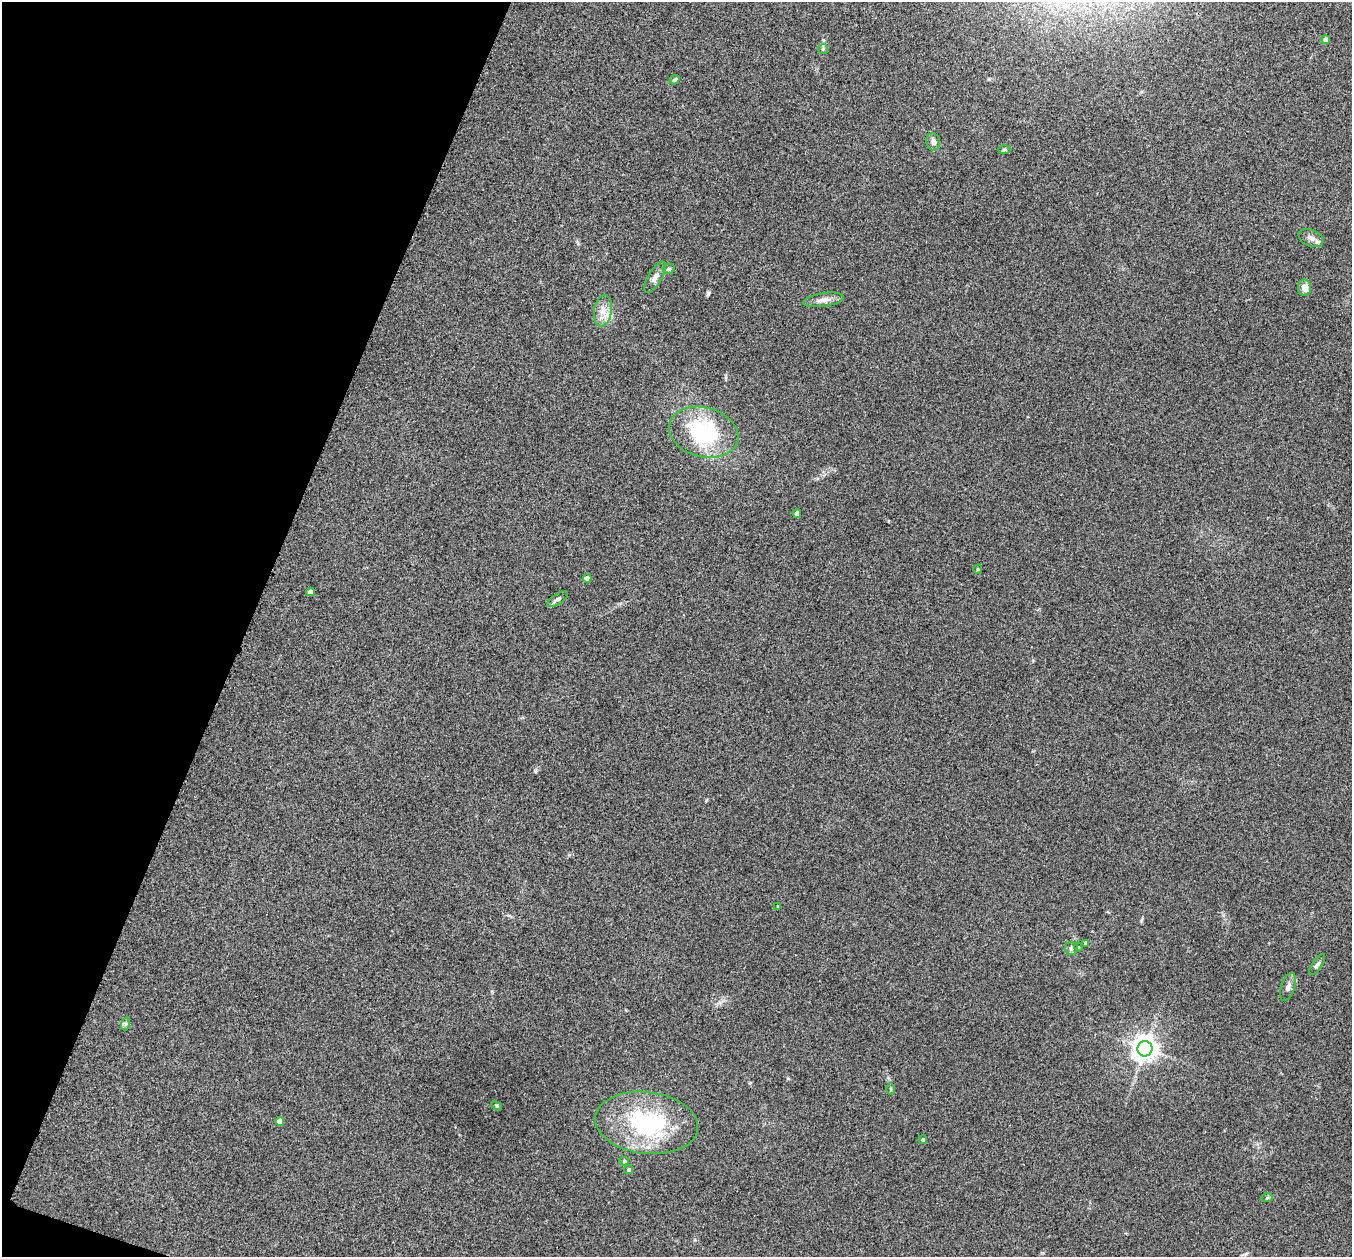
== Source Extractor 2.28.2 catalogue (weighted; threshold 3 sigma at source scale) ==
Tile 9 of 4 x 4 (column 1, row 3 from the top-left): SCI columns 16-1365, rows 1402-2656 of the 5434 x 5444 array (HDU 1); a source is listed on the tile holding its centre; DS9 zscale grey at full resolution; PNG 1354 x 1259 px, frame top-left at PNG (2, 2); each listed source drawn as its Kron ellipse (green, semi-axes under 4 px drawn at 4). Shown black and unused: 18% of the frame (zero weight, under 3 of 4 exposures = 2% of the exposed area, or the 3 px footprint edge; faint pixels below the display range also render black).
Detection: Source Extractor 2.28.2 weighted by HDU 2 'WHT'; one run over the whole footprint, this tile lists its part. Background 0.106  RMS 0.013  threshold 0.0569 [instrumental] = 3 sigma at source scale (4.5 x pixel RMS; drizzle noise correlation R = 1.50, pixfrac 1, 0.05/0.05 arcsec/px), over >= 5 px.
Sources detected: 33; all 33 listed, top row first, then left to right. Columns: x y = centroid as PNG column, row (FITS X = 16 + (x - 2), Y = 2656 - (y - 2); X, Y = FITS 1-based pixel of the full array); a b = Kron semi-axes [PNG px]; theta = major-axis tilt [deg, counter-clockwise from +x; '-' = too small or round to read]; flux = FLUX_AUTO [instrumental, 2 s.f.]
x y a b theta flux
1326 40 4 4 - 6.8
823 49 5 5 - 1.6
675 80 5 4 - 2
933 142 8 7 - 5.4
1005 150 7 3 0 1.5
1311 238 13 8 -21 7.2
669 269 6 5 - 2.6
655 277 18 6 60 7
1304 288 8 6 89 10
823 300 20 6 9 8.7
603 311 16 9 81 12
704 432 35 24 -15 110
797 513 4 4 - 7.5
978 569 5 3 - 1.1
587 579 4 4 - 8.5
310 592 4 4 - 5.8
557 599 12 5 33 4.2
778 907 3 3 - 1.7
1085 943 4 3 - 2.5
1078 947 4 3 - 1.1
1071 948 7 6 - 3.5
1317 965 12 5 54 3.6
1288 987 15 6 72 6
125 1024 6 4 71 2.2
1145 1049 7 7 - 1200
891 1089 6 4 90 1.5
497 1106 6 3 -31 1.6
280 1121 4 4 - 10
647 1123 52 31 -7 140
923 1140 4 4 - 2.2
624 1161 5 4 - 1.8
629 1170 4 4 - 2.6
1267 1198 6 3 19 1.7